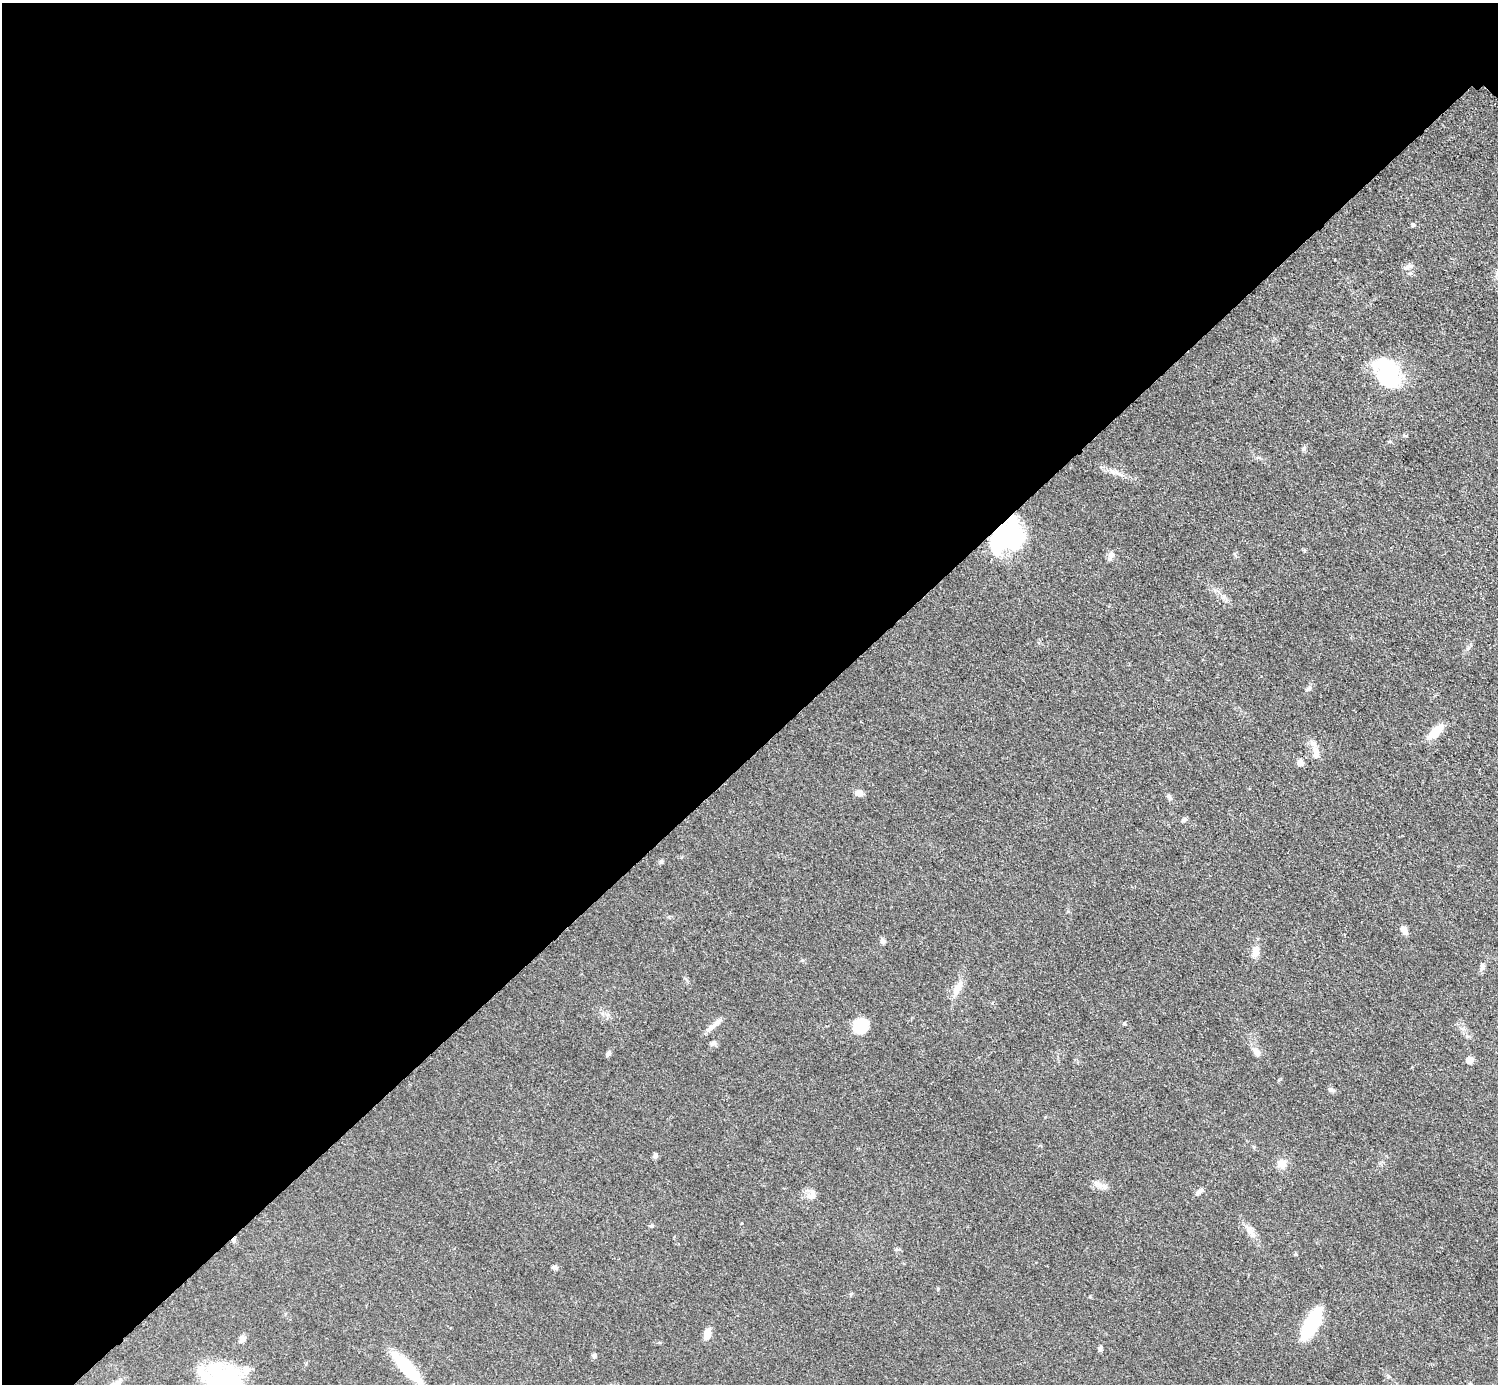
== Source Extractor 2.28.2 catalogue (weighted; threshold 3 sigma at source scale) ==
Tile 5 of 4 x 4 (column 1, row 2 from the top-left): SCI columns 8-1503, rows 3070-4451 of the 5993 x 5993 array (HDU 1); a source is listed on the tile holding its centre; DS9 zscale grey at full resolution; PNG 1500 x 1386 px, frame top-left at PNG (2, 3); no overlay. Shown black and unused: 55% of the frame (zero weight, under 3 of 5 exposures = <1% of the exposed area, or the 3 px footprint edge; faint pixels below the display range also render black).
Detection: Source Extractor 2.28.2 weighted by HDU 2 'WHT'; one run over the whole footprint, this tile lists its part. Background 0.0505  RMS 0.0053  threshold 0.0239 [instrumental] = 3 sigma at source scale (4.5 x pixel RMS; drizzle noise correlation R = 1.50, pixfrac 1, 0.05/0.05 arcsec/px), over >= 5 px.
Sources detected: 48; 2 inside a brighter object's white glare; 1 cosmic-ray / hot-pixel residue — not listed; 3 inside a brighter listed object's ellipse — not listed separately; the other 42 listed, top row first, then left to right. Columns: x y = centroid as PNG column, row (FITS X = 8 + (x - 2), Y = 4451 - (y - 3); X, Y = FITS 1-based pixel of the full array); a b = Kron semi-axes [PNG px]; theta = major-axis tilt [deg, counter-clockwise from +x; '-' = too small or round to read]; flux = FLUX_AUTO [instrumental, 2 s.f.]
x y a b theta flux
1413 225 4 4 - 1.2
1408 267 12 6 25 2.2
1387 373 33 23 -70 45
1118 473 9 4 -19 1.8
1008 538 44 25 16 43
1111 555 12 6 72 2.1
1308 689 11 4 45 1.3
1435 732 18 8 43 10
1316 752 16 7 -81 3.9
1300 763 8 7 - 2.2
859 793 8 7 - 3.2
1169 797 10 5 -57 1.3
1184 820 7 6 - 1.2
661 861 6 5 - 0.92
1404 930 11 6 -57 3.2
883 941 8 6 -45 1.5
1255 952 13 8 76 5
1482 967 11 4 85 1.4
958 988 20 9 64 5.6
713 1026 29 5 41 3.6
860 1026 12 11 - 19
714 1043 9 6 41 1.5
1257 1052 11 8 -39 3.1
608 1053 8 5 46 1.2
1469 1060 6 6 - 3.9
1330 1090 8 6 -49 1.3
655 1155 8 6 74 1.3
1282 1164 14 12 13 4.3
1103 1186 15 6 -23 3.1
1199 1191 12 5 35 1.9
809 1196 9 8 - 2.9
651 1226 5 5 - 0.73
1250 1231 16 8 -59 4
896 1249 6 4 1 0.74
555 1267 7 6 - 1.1
1312 1323 32 11 61 39
707 1334 13 7 76 4.4
242 1339 9 7 70 2.3
1100 1349 9 4 84 1.3
594 1356 7 5 75 1
407 1368 42 11 -47 24
223 1380 42 27 -4 50
Isophote crosses this tile's border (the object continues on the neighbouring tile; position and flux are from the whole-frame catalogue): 2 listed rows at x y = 407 1368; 223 1380
Unlisted compact peaks at least as high as the median listed source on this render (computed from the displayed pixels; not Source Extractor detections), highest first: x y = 1124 1023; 1304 449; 1090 1296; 938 1288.